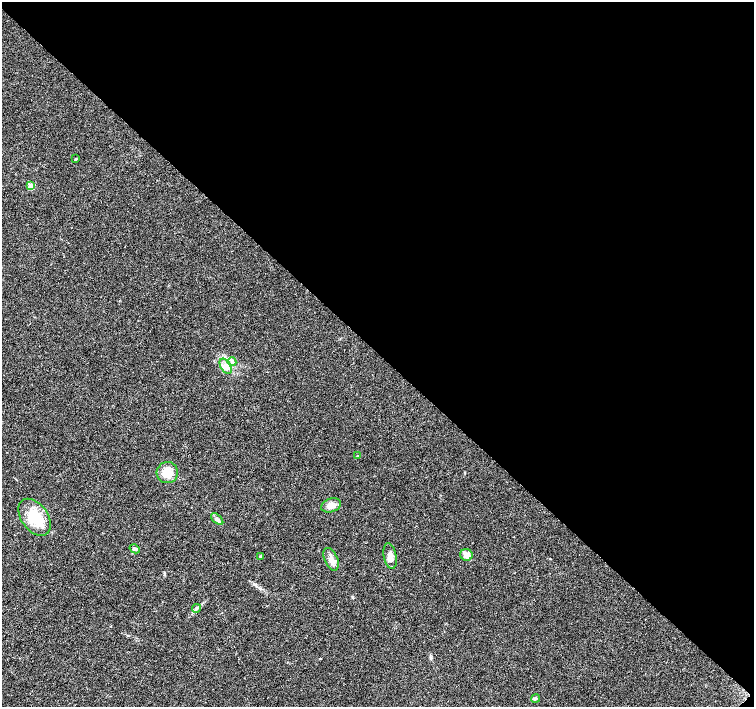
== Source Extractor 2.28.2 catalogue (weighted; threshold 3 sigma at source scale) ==
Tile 8 of 4 x 4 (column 4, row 2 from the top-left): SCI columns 4525-6028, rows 3047-4455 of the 6032 x 6027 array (HDU 1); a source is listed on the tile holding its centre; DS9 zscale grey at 2 x 2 block average (1 PNG px = mean of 2 x 2 image px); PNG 756 x 709 px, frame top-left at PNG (2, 2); each listed source drawn as its Kron ellipse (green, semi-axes under 4 px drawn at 4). Shown black and unused: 50% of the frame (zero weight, under 3 of 4 exposures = <1% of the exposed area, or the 3 px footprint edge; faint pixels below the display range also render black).
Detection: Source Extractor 2.28.2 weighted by HDU 2 'WHT'; one run over the whole footprint, this tile lists its part. Background 0.0212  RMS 0.0037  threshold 0.0165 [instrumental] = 3 sigma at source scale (4.5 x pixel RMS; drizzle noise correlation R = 1.50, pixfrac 1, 0.0396/0.0396 arcsec/px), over >= 5 px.
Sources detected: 16; all 16 listed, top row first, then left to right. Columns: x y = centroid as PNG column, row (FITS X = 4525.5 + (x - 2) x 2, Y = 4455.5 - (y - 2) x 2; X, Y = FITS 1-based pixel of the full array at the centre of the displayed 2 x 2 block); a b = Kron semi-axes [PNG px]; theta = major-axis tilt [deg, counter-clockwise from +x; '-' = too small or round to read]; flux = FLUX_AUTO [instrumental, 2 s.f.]
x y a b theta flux
75 159 2 2 - 0.94
31 186 3 3 - 17
232 362 4 3 - 1.4
226 366 8 5 -60 4.1
357 456 2 2 - 0.43
167 473 10 10 - 11
331 505 10 6 18 6.2
35 517 21 13 -54 23
217 519 7 3 -42 2.2
135 549 5 3 - 1.7
466 555 6 6 - 5.1
260 556 3 3 - 0.59
390 556 13 6 -79 5.7
331 559 12 6 -67 5.7
196 608 4 2 - 1
535 699 4 3 - 1.1
Diffuse or blended objects may show on this block-average render without a row.